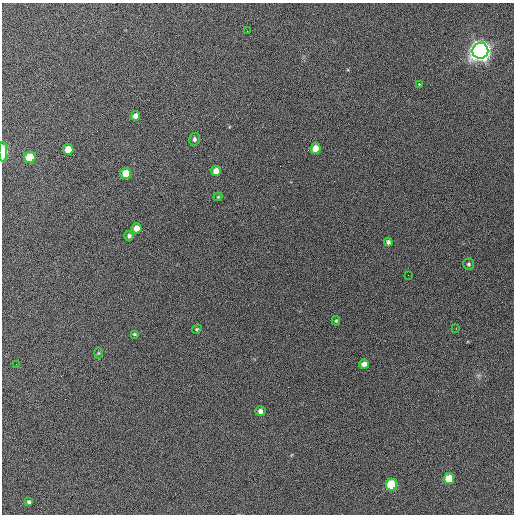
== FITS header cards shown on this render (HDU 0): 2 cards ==
NAXIS1  =                  512 / Axis length
NAXIS2  =                  512 / Axis length

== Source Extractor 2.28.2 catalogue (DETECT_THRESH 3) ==
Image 512 x 512 px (HDU 0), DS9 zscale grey, 1 PNG px = 1 image px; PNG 516 x 516 px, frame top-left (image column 1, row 512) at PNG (2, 3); each listed source drawn as its Kron ellipse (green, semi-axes under 4 px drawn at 4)
Background 903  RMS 31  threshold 91.9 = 3 sigma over >= 5 px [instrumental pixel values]
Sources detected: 28; all 28 listed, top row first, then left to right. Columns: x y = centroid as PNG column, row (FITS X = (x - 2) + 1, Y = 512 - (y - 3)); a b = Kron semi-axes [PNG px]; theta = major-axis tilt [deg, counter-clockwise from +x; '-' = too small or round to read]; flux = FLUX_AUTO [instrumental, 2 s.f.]
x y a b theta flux
247 31 3 2 - 1.9e+03
480 51 8 8 - 1.9e+06
419 84 3 3 - 7.2e+03
135 116 5 4 - 9.2e+03
194 139 6 5 - 5.1e+03
316 148 5 5 - 3.4e+04
68 149 5 5 - 2.9e+04
3 152 10 4 90 4.4e+04
30 157 6 5 - 8.7e+04
216 171 5 5 - 1.7e+04
126 173 5 5 - 3.8e+04
218 197 4 4 - 2.2e+03
136 228 5 5 - 2.0e+04
129 236 5 5 - 5.3e+03
388 242 4 4 - 5.3e+03
469 264 6 5 - 4.3e+03
408 275 2 2 - 9.3e+02
336 321 5 4 - 2.6e+03
197 329 5 4 - 2.4e+03
456 329 3 3 - 1.1e+03
134 334 4 3 - 2.3e+03
98 353 6 4 89 2.1e+03
16 364 2 2 - 1.1e+03
364 364 5 4 - 1.1e+04
260 411 5 5 - 9.7e+03
449 478 5 5 - 4.8e+04
392 485 6 5 - 1.4e+05
29 502 4 4 - 4.3e+03
At the frame edge (FLAGS 8, measured only in part): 1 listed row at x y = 3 152